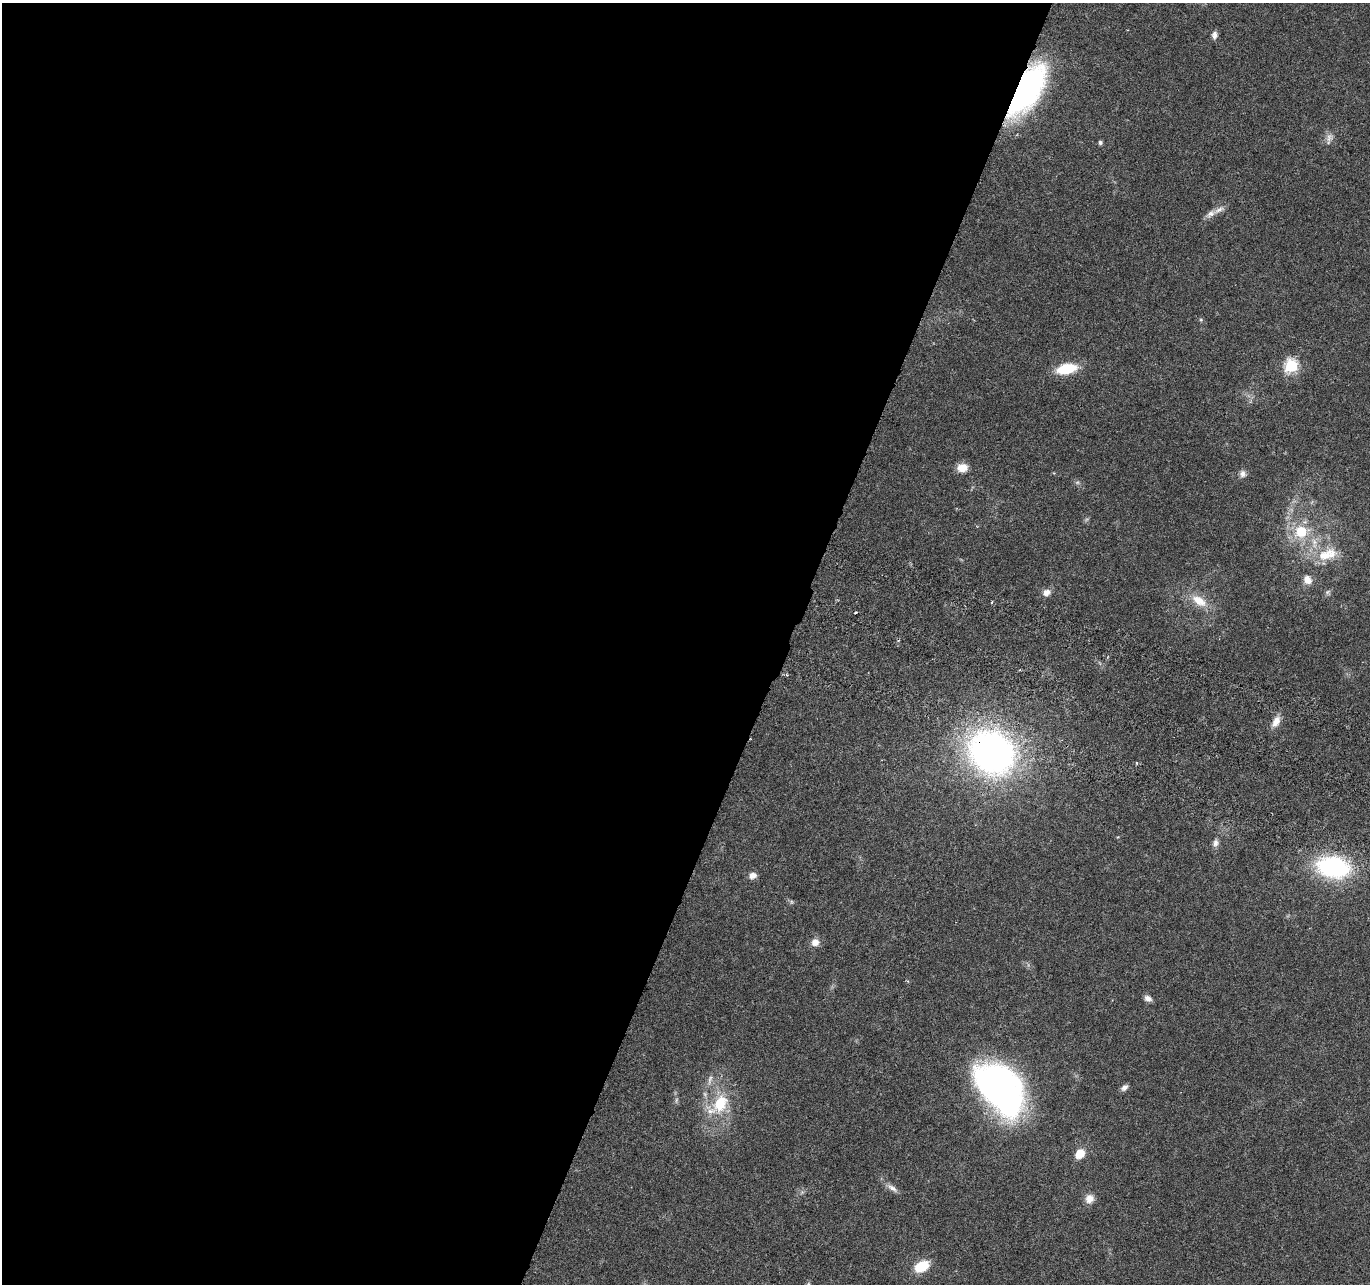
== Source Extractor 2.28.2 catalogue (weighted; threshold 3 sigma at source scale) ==
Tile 5 of 4 x 4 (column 1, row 2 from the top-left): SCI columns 23-1390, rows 2833-4114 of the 5525 x 5730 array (HDU 1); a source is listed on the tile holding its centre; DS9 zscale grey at full resolution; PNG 1372 x 1286 px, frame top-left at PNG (2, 3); no overlay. Shown black and unused: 57% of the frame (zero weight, under 3 of 6 exposures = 3% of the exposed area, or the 3 px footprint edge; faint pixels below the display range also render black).
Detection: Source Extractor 2.28.2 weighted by HDU 2 'WHT'; one run over the whole footprint, this tile lists its part. Background 0.0272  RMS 0.0021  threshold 0.00863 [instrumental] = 3 sigma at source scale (4.09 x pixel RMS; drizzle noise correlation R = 1.36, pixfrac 0.8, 0.0396/0.0396 arcsec/px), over >= 5 px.
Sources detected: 41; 3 too faint to see at this stretch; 2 inside a brighter object's white glare — not listed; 2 inside a brighter listed object's ellipse — not listed separately; the other 34 listed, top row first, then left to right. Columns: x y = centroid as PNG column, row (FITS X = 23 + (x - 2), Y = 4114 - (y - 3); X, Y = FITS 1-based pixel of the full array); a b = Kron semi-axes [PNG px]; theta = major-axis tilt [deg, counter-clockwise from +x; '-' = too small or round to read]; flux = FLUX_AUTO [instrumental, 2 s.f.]
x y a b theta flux
1214 35 9 7 80 0.89
1026 90 46 19 58 55
1329 138 15 8 64 1.2
1100 142 5 5 - 0.4
1219 210 18 7 27 1.3
1201 320 5 5 - 0.28
1291 366 7 6 - 29
1067 369 17 9 13 8.5
962 468 12 10 3 2.1
1243 474 9 8 - 0.91
1301 532 19 16 19 6.6
1327 554 31 15 19 6.1
1307 579 11 9 -62 1.9
1047 592 10 8 25 1.3
1199 601 25 12 -33 3.9
992 602 3 3 - 0.24
856 612 3 2 - 0.18
1276 722 15 9 61 1.9
992 752 39 33 -38 94
1216 843 11 7 77 0.92
1333 867 31 20 -10 27
753 876 8 7 - 1.3
815 942 10 9 - 1.5
1148 998 9 7 -23 0.93
710 1080 16 6 75 1.1
997 1088 33 19 6 53
1124 1088 9 6 39 0.76
676 1100 9 3 77 0.38
720 1103 30 21 51 8.9
1080 1154 9 7 51 3.7
892 1188 16 6 -35 1.2
1089 1199 12 11 - 1.5
921 1266 16 11 30 5
808 1284 8 5 -83 0.41
Overlapping masked pixels (flux is a lower limit): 2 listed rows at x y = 1026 90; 992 752
Isophote crosses this tile's border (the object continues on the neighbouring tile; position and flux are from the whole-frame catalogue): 1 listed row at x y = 808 1284